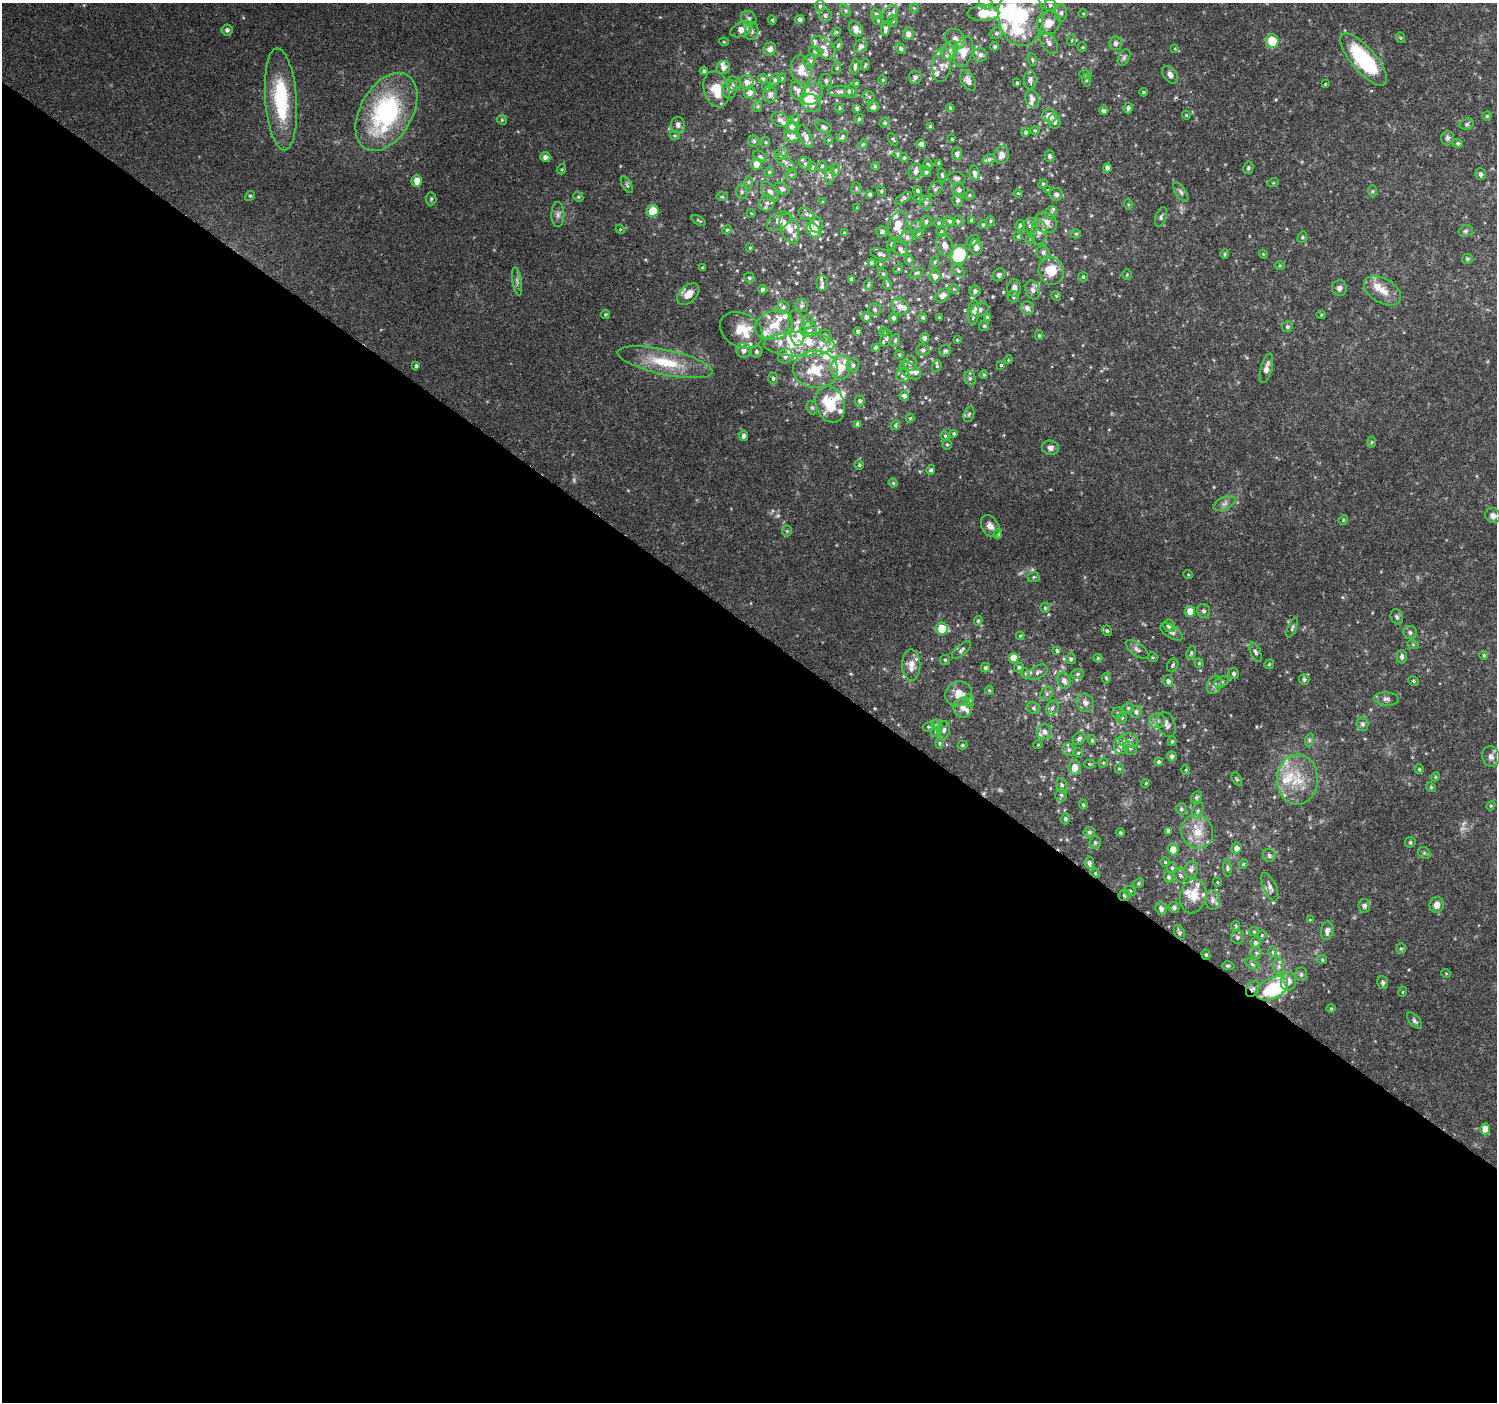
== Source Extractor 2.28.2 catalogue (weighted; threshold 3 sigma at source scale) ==
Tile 14 of 4 x 4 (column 2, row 4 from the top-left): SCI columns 1503-2997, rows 244-1643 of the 5987 x 6020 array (HDU 1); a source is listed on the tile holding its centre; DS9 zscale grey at full resolution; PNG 1499 x 1404 px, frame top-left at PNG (2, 3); each listed source drawn as its Kron ellipse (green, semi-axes under 4 px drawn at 4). Shown black and unused: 55% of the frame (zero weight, under 2 of 3 exposures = <1% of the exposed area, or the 3 px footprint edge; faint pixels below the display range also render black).
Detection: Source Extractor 2.28.2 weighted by HDU 2 'WHT'; one run over the whole footprint, this tile lists its part. Background 0.119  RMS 0.0081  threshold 0.0365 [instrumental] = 3 sigma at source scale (4.5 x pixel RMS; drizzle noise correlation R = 1.50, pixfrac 1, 0.0396/0.0396 arcsec/px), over >= 5 px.
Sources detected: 579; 4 too faint to see at this stretch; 1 inside a brighter object's white glare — neither listed nor drawn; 79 inside a brighter listed object's ellipse — not listed separately; the other 495 listed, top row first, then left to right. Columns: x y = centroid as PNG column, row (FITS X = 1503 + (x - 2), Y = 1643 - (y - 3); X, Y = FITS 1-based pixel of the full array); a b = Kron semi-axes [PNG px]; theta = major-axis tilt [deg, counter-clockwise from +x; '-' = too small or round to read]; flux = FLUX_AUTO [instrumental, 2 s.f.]
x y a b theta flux
986 3 7 6 - 1.9
1050 5 6 6 - 1.8
820 6 5 5 - 1.6
914 8 4 4 - 0.72
845 10 7 4 -58 1.4
983 13 16 8 1 16
1061 13 9 6 89 2.8
876 14 5 4 - 1.4
890 14 10 6 57 3.3
1083 14 5 3 - 0.72
825 15 6 6 - 1.9
1021 15 30 22 -85 51
749 18 8 6 -35 2.3
800 19 5 4 - 2.3
772 20 4 4 - 0.98
878 21 4 4 - 0.91
893 21 6 5 - 1.4
1048 23 12 11 - 9.6
742 29 12 7 25 8
856 29 8 6 -55 5.8
885 29 7 4 87 2
227 30 5 5 - 2.2
752 31 9 6 81 2.9
836 32 5 4 - 0.92
996 33 7 5 20 1.6
908 34 6 5 - 3.7
1401 38 5 3 - 0.79
955 39 11 9 -38 5.5
1072 40 6 3 71 0.97
1272 41 7 6 - 20
724 42 5 3 - 0.69
1049 43 12 7 -56 4.1
1116 43 7 6 - 2.9
838 45 5 3 - 1
861 47 7 6 - 2.6
995 47 4 4 - 1.5
1082 47 5 4 - 0.92
824 48 15 8 -45 5
900 48 5 4 - 1.8
770 49 7 6 - 3.2
1175 49 4 4 - 1
950 51 10 7 52 4.8
816 52 7 4 -18 1.3
963 52 15 9 72 9.2
980 55 7 7 - 3.3
1124 58 9 5 64 2.1
1032 60 7 4 -71 1.2
1364 60 33 12 -49 70
809 61 6 6 - 3
865 65 6 2 81 0.77
942 65 17 9 83 6.8
855 66 8 4 85 2
723 68 7 6 - 4.2
837 68 6 3 71 0.91
801 70 15 10 -81 10
704 71 4 4 - 1.6
1085 74 6 4 -19 1.2
1170 75 10 6 -50 4
915 77 6 6 - 2.8
782 78 4 4 - 0.95
763 79 5 4 - 1.1
775 80 6 5 - 1.7
883 80 4 4 - 0.79
1030 80 9 6 -90 3
1086 80 6 4 -72 1.1
826 81 6 6 - 1.9
968 81 11 6 -61 4.8
747 82 7 7 - 4.2
856 83 4 4 - 0.97
1017 83 4 3 - 1.1
733 84 7 6 - 2.8
1325 84 3 3 - 0.91
766 87 5 4 - 1
716 89 18 12 -74 17
730 89 9 7 86 2.8
798 90 10 7 -74 3.3
840 91 12 5 0 3.1
850 91 6 6 - 3.6
1143 92 4 3 - 0.95
750 93 6 6 - 3.9
770 94 8 7 - 4.1
812 94 12 9 43 7
869 97 6 5 - 1.5
281 99 51 15 -86 57
1032 99 9 7 -69 3.7
811 103 10 8 -26 8.8
758 106 6 3 72 0.93
873 107 6 5 - 2.5
840 108 5 3 - 0.84
857 108 4 4 - 1.6
950 108 4 3 - 0.86
1128 108 5 4 - 2.1
1104 110 4 4 - 2.1
386 112 42 26 60 120
1186 115 4 4 - 0.89
1049 116 7 7 - 7.5
1487 116 4 4 - 0.99
795 119 5 4 - 0.89
859 119 5 5 - 1.1
502 120 5 4 - 1
780 120 9 6 -29 3.1
1055 121 7 6 - 2.3
885 123 5 4 - 1.1
1467 124 7 5 16 1.6
678 125 8 7 - 3.1
792 127 6 5 - 3.6
823 127 8 5 -25 2.1
930 127 3 3 - 1.2
1035 130 5 3 - 0.9
1026 132 4 4 - 1.5
675 136 5 3 - 0.95
806 136 12 6 -67 3.4
791 137 7 5 -16 3.5
842 137 6 4 41 1.5
1448 138 7 6 - 2
893 139 6 2 -56 0.77
952 139 3 3 - 0.7
828 140 5 3 - 0.67
754 141 5 5 - 1.6
766 142 5 4 - 0.95
1458 143 5 4 - 1.3
863 144 5 4 - 0.97
921 144 5 4 - 2.1
781 154 7 5 35 1.7
898 154 4 4 - 1.7
957 154 6 5 - 2.3
1001 155 9 7 75 4.9
760 156 7 5 -36 1.5
1050 156 6 5 - 1.8
545 157 5 5 - 3.2
904 158 4 4 - 0.84
989 159 6 5 - 1.8
785 162 12 5 -34 2.7
939 163 3 3 - 1.5
756 164 6 5 - 7.2
805 164 7 6 - 1.9
928 165 6 4 -75 2
822 166 5 5 - 1.1
875 166 4 3 - 0.71
812 167 5 4 - 1.1
1107 168 4 4 - 2.7
1248 168 6 5 - 1.7
562 169 5 3 - 0.73
836 170 6 4 71 1.2
916 171 8 6 75 4.3
769 172 5 4 - 0.83
926 172 5 5 - 1.7
975 173 8 5 -80 2.6
1480 174 6 5 - 2
791 175 6 3 19 0.89
830 175 9 4 89 2
942 175 6 4 -80 1.4
956 178 9 6 -3 2.8
417 181 6 5 - 7.6
749 182 6 4 89 1.3
1273 183 6 3 18 0.87
1043 184 5 4 - 1.1
627 185 9 4 -63 1.9
856 188 6 5 - 1.4
782 189 8 5 -26 2.2
935 189 8 5 49 1.8
959 190 6 6 - 2.2
1048 190 4 3 - 0.68
881 191 5 3 - 0.79
918 191 4 3 - 1.5
1372 191 6 4 89 1.1
742 192 7 5 90 1.9
770 192 11 6 -52 4.1
1181 192 11 5 -56 2.1
1018 193 4 4 - 0.74
870 194 4 3 - 1.5
1056 194 6 6 - 2.7
969 195 5 4 - 1.1
250 196 5 4 - 1.1
578 197 5 4 - 1.1
722 197 6 4 -1 1.1
903 198 9 4 32 1.7
431 199 6 5 - 1.4
919 199 6 4 0 0.89
958 200 6 5 - 2
823 202 4 3 - 0.65
926 202 7 6 - 2.1
767 203 8 7 - 3.1
1128 204 5 3 - 0.84
857 208 3 3 - 0.62
653 211 6 6 - 16
1051 212 7 5 46 1.6
751 213 4 3 - 0.61
806 214 8 5 -27 2.1
558 215 12 6 90 3.5
1161 217 10 5 71 1.8
699 220 8 3 -32 1
972 220 4 4 - 1.7
779 221 13 8 30 4.6
950 221 6 4 -41 1.4
958 221 5 5 - 1.3
990 221 5 3 - 1.1
926 222 6 5 - 2.1
939 223 5 4 - 1.2
1045 223 11 10 - 7.6
816 225 8 6 83 3.9
897 225 14 9 69 8.9
983 225 4 3 - 0.92
1020 225 5 4 - 1.4
1030 226 8 7 - 2.9
918 227 7 5 -1 2
620 229 5 4 - 0.86
789 229 15 8 -69 8.4
727 230 5 4 - 1.1
814 231 8 6 -49 17
882 231 6 5 - 1.9
941 231 5 5 - 1.2
1466 231 7 5 20 1.6
1039 232 12 8 86 4.6
845 233 4 3 - 1.1
918 233 5 5 - 1.5
1076 234 5 4 - 1.1
1018 236 4 4 - 1.2
907 237 6 6 - 2.6
1302 237 6 4 70 1.3
1031 239 5 3 - 0.93
973 240 7 4 37 1.5
891 245 6 4 84 1.2
945 245 12 7 -66 4.9
976 247 8 6 -77 5.1
750 248 4 3 - 0.78
900 249 8 6 -42 2.4
1043 252 7 6 - 2.3
880 254 10 5 -17 2.7
1225 254 5 4 - 1.1
1263 254 4 3 - 0.73
959 255 9 8 - 43
1467 259 5 5 - 1.3
909 260 5 4 - 1.3
934 262 6 4 90 1
871 263 4 3 - 1.3
880 264 4 4 - 0.68
1280 265 5 3 - 0.9
702 268 4 4 - 0.85
898 269 5 4 - 1
958 271 7 5 -47 1.7
1051 271 13 12 - 17
917 273 7 4 25 1.4
883 274 5 4 - 1.1
1127 274 5 4 - 0.97
999 275 7 5 47 1.8
935 276 6 5 - 3.8
1083 277 5 4 - 1.2
749 278 5 5 - 1.4
851 279 4 3 - 1.7
517 281 14 4 -80 3.1
822 283 8 5 89 1.9
887 284 5 3 - 1.1
868 285 5 4 - 1.1
1014 288 9 7 85 3.3
1339 288 8 7 - 3
763 289 4 4 - 2.2
954 289 4 4 - 0.9
1033 290 10 7 -68 3.4
975 291 5 5 - 2.4
1383 291 20 12 -30 11
688 294 13 8 44 8
943 295 8 6 43 4.2
1056 296 5 4 - 1.1
1013 297 6 5 - 1.6
801 306 6 6 - 2.1
783 307 6 6 - 1.9
900 307 9 8 - 5.2
1027 308 7 6 - 3.2
875 310 6 6 - 1.9
980 310 9 6 16 3.3
973 312 12 5 86 3.8
605 314 4 4 - 1.2
1321 315 4 4 - 0.85
866 317 5 5 - 2.4
923 317 4 4 - 1.5
939 317 3 2 - 0.62
893 318 4 4 - 1.7
987 318 4 3 - 1.9
808 322 7 5 73 2
774 325 19 14 15 15
984 326 5 5 - 1
1287 327 5 5 - 1.6
796 328 18 8 -84 7.1
809 329 8 7 - 3.9
741 330 22 17 -29 18
858 331 4 4 - 1.5
884 332 5 4 - 1
826 336 7 5 -68 1.8
1039 336 4 4 - 0.99
886 338 9 5 75 2.3
924 338 5 4 - 2.7
895 340 6 5 - 1.3
957 340 3 3 - 0.71
799 344 35 12 -1 25
876 347 4 3 - 1.4
743 350 7 7 - 4.6
923 350 6 6 - 2.2
945 351 6 5 - 2.1
756 352 6 5 - 1.8
899 355 4 3 - 0.97
785 356 8 7 - 3
1008 360 4 3 - 0.66
665 362 48 12 -12 36
910 363 7 6 - 2.8
853 365 7 6 - 2.2
1001 365 4 4 - 1
416 366 4 3 - 1.7
937 366 6 4 70 1.2
841 368 12 9 82 15
1266 368 15 5 75 4.9
816 369 22 18 -6 25
910 371 12 7 -31 5.5
903 375 6 6 - 2.3
984 375 4 3 - 1
773 378 6 4 -89 1.5
970 378 7 5 -68 2.1
904 396 5 4 - 2.3
860 401 5 5 - 1.8
830 404 19 14 -69 26
812 408 7 5 -67 1.4
969 414 8 5 71 1.5
910 418 4 4 - 0.76
858 424 4 4 - 2.8
895 425 5 4 - 1.1
954 433 4 4 - 1.1
744 436 5 4 - 2.7
945 436 5 4 - 0.95
1371 442 6 4 -90 1
947 444 5 4 - 1
1050 448 8 7 - 3.6
859 465 5 4 - 1.3
931 470 5 4 - 2.1
893 483 4 4 - 1.2
1224 503 12 6 25 3.4
1493 516 8 7 - 3.2
1343 520 5 4 - 0.86
990 526 11 8 -57 4.8
787 531 5 5 - 1.2
998 534 5 4 - 1.5
1188 574 5 3 - 0.67
1034 577 6 5 - 1.3
1045 608 5 4 - 1.2
1190 611 5 5 - 9.2
1204 611 7 6 - 2.3
1397 617 8 6 -69 1.9
978 621 5 3 - 1.2
1169 626 6 5 - 3.3
942 628 6 6 - 24
1292 628 11 4 66 1.6
1107 631 6 4 -56 1.3
1171 632 12 6 -33 2.7
1410 632 7 6 - 2.3
1020 636 4 4 - 0.96
1413 645 6 4 -19 1
1137 649 13 6 -36 3.3
961 650 12 5 41 2.3
1057 651 4 3 - 1.3
1256 652 10 5 -67 2.4
1191 653 7 4 70 1.4
1484 655 4 4 - 0.92
1153 657 5 4 - 0.99
1402 657 7 5 90 2.6
1014 658 5 5 - 10
1098 658 4 4 - 0.92
1071 659 5 5 - 1.5
945 660 5 5 - 1.1
1199 663 4 4 - 0.9
1269 664 5 4 - 1.1
911 665 15 9 -89 9.1
1173 665 7 5 65 1.7
1019 667 5 5 - 1.6
985 668 5 4 - 1.9
1038 672 10 6 27 2.9
1025 673 5 3 - 0.98
1078 674 6 5 - 1.6
1234 674 6 5 - 2.1
1106 678 5 4 - 1.1
1304 679 5 5 - 1.9
1064 681 8 6 -69 4.3
1168 681 6 5 - 2.1
1414 681 5 3 - 1
1222 682 8 5 28 1.7
1214 685 9 7 68 3.5
989 690 4 3 - 0.68
959 694 14 12 26 11
1047 694 7 6 - 1.9
1386 699 12 6 -4 3.1
969 700 6 5 - 1.7
1085 703 9 8 - 4.3
963 708 9 9 - 4.9
1033 708 7 5 -34 1.9
1052 708 8 6 62 2.5
1128 708 6 5 - 1.3
1136 712 6 5 - 2.4
1118 713 6 5 - 1.6
1122 718 6 5 - 1.3
1157 721 8 7 - 3.2
1166 724 13 9 -68 3.9
1362 724 6 6 - 2.4
937 725 6 4 -43 1.7
928 727 6 4 11 1.3
944 730 9 6 76 2.9
936 732 5 5 - 1.3
1045 732 8 7 - 3.8
1079 738 7 5 46 2.5
1092 740 5 4 - 1.1
1309 740 7 4 73 1.3
1129 741 9 7 -6 4
1172 741 5 4 - 1.1
940 743 5 3 - 1.1
962 745 5 4 - 1.1
1038 745 5 3 - 0.59
1121 746 8 7 - 5
1130 748 7 6 - 2.2
1069 750 6 6 - 2.1
1078 753 5 4 - 1.1
1172 756 5 5 - 2.2
1491 757 10 8 -74 3.5
1159 762 4 4 - 1.5
1103 763 5 4 - 0.81
1089 764 5 4 - 0.88
1075 767 7 6 - 8.6
1119 769 5 4 - 1.1
1419 769 4 4 - 1.1
1186 770 5 3 - 0.69
1435 777 5 3 - 0.84
1237 779 7 4 -60 1.1
1297 780 25 20 87 26
1146 783 4 3 - 0.73
1062 786 8 5 -79 2.2
1431 787 5 4 - 1.1
1061 795 6 5 - 1.9
1196 797 6 5 - 1.5
1083 805 5 4 - 1.2
1491 806 5 4 - 0.9
1181 809 5 5 - 1.7
1198 811 8 5 69 1.9
1065 819 5 4 - 1.7
1168 831 4 4 - 2.2
1089 832 6 5 - 1.7
1120 832 4 4 - 1.3
1197 832 17 15 -62 15
1095 842 6 5 - 1.6
1410 842 6 5 - 1.1
1236 848 5 5 - 4.3
1173 849 6 5 - 7.8
1424 853 6 5 - 1.7
1269 855 6 6 - 2.4
1165 862 4 4 - 0.91
1089 863 6 4 -82 2.5
1243 864 5 4 - 0.87
1172 868 6 5 - 1.6
1227 868 9 4 -86 1.6
1191 869 9 7 75 3.2
1095 873 5 3 - 0.82
1180 875 7 6 - 1.9
1169 877 5 4 - 1.7
1217 882 4 3 - 0.63
1138 883 6 4 29 1.2
1270 887 15 6 -66 4
1130 891 6 5 - 1.4
1124 895 6 6 - 1.6
1193 896 17 13 74 13
1212 900 10 7 -85 3.6
1437 905 8 7 - 5.1
1364 906 7 6 - 3
1174 907 5 5 - 2.4
1161 909 6 5 - 3.2
1310 920 4 3 - 0.67
1236 926 5 4 - 0.97
1327 931 9 6 84 3.3
1179 932 8 5 -64 1.8
1254 932 5 4 - 0.82
1262 935 5 4 - 0.85
1238 937 6 6 - 2
1255 943 5 5 - 2.3
1401 949 5 5 - 1.2
1272 952 6 4 -89 1.1
1256 953 5 5 - 1.4
1206 955 5 4 - 1.2
1322 959 5 4 - 0.95
1252 964 8 4 -35 1.4
1228 966 6 4 0 1.4
1279 967 8 5 -84 2.7
1446 973 5 3 - 0.6
1301 974 7 5 -88 1.5
1289 981 9 7 76 5.1
1383 982 6 5 - 2.2
1272 988 17 10 27 45
1253 989 8 6 58 2.5
1402 992 5 3 - 0.68
1331 1008 5 3 - 0.73
1415 1021 10 5 -49 2
1485 1129 5 5 - 9.2
Overlapping masked pixels (flux is a lower limit): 3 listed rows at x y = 1124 895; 1206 955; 1253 989
Isophote crosses this tile's border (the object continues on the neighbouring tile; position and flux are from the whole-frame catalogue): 3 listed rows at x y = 986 3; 983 13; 1021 15